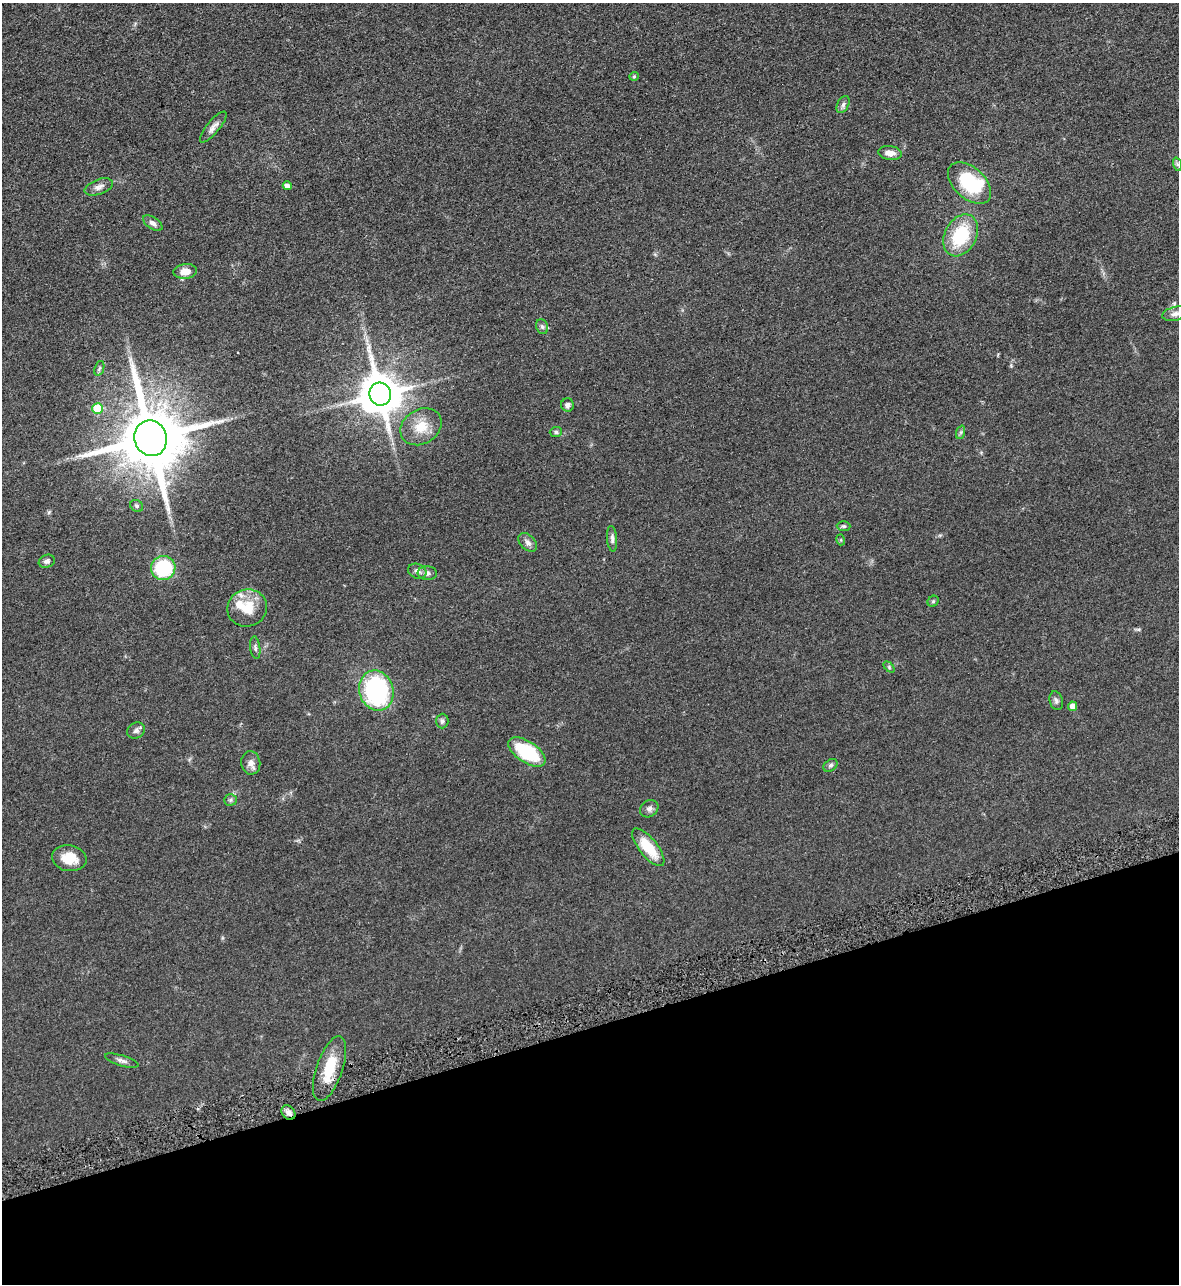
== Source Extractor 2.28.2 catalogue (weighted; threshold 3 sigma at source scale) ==
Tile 14 of 4 x 4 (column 2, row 4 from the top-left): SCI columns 1361-2537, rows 53-1334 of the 5195 x 5235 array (HDU 1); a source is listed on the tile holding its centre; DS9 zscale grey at full resolution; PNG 1181 x 1286 px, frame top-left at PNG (2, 3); each listed source drawn as its Kron ellipse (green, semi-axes under 4 px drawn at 4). Shown black and unused: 20% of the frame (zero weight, under 3 of 5 exposures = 4% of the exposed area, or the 3 px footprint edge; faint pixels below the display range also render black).
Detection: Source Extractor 2.28.2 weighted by HDU 2 'WHT'; one run over the whole footprint, this tile lists its part. Background 0.047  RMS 0.0063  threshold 0.0284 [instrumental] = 3 sigma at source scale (4.5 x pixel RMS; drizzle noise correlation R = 1.50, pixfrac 1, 0.05/0.05 arcsec/px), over >= 5 px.
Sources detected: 54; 2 inside a brighter object's white glare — neither listed nor drawn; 3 inside a brighter listed object's ellipse — not listed separately; the other 49 listed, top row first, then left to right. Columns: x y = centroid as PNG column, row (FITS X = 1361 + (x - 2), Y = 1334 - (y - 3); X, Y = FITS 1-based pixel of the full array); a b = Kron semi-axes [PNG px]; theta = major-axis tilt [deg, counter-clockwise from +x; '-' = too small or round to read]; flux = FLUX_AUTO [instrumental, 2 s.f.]
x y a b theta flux
634 76 5 4 - 0.68
843 104 9 5 64 1.8
213 127 19 6 50 3.2
890 153 12 7 -8 4.4
1177 164 7 4 -71 1.1
970 183 25 15 -42 33
287 186 4 4 - 3.1
99 187 15 7 20 3.2
153 223 11 6 -34 2.3
961 235 22 15 62 30
185 271 12 7 7 6.6
1175 314 13 7 11 3.1
542 327 8 6 -68 1.4
99 368 8 4 70 1
380 394 11 11 - 2100
567 405 6 6 - 2
98 409 5 5 - 19
421 427 22 17 32 12
556 432 6 5 - 1.2
961 432 7 4 71 1.1
151 438 18 16 -74 5800
137 506 7 5 -34 1.1
844 526 7 5 -2 1.1
612 539 13 5 -85 2
841 540 5 3 - 0.58
528 542 11 7 -45 2.5
47 561 8 6 20 1.8
163 568 12 12 - 41
417 571 9 7 -22 2.3
427 573 9 7 -4 2.3
933 601 6 5 - 1
247 608 20 18 17 14
255 648 11 5 -83 1.7
889 667 6 4 -47 0.85
376 690 20 17 -73 82
1056 701 9 6 -76 1.7
1073 706 5 4 - 3.8
442 721 7 6 - 1.6
136 730 9 7 35 2
527 752 21 10 -34 39
251 763 11 9 -83 3.7
830 765 8 5 39 1.4
230 800 6 5 - 1.1
649 809 10 8 38 2.5
648 847 23 9 -51 18
69 858 17 13 -9 11
122 1061 17 5 -17 2.4
330 1069 34 13 71 18
288 1112 8 6 -48 3
Overlapping masked pixels (flux is a lower limit): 2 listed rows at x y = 330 1069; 288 1112
Isophote crosses this tile's border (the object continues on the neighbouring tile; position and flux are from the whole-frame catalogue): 1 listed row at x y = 1175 314